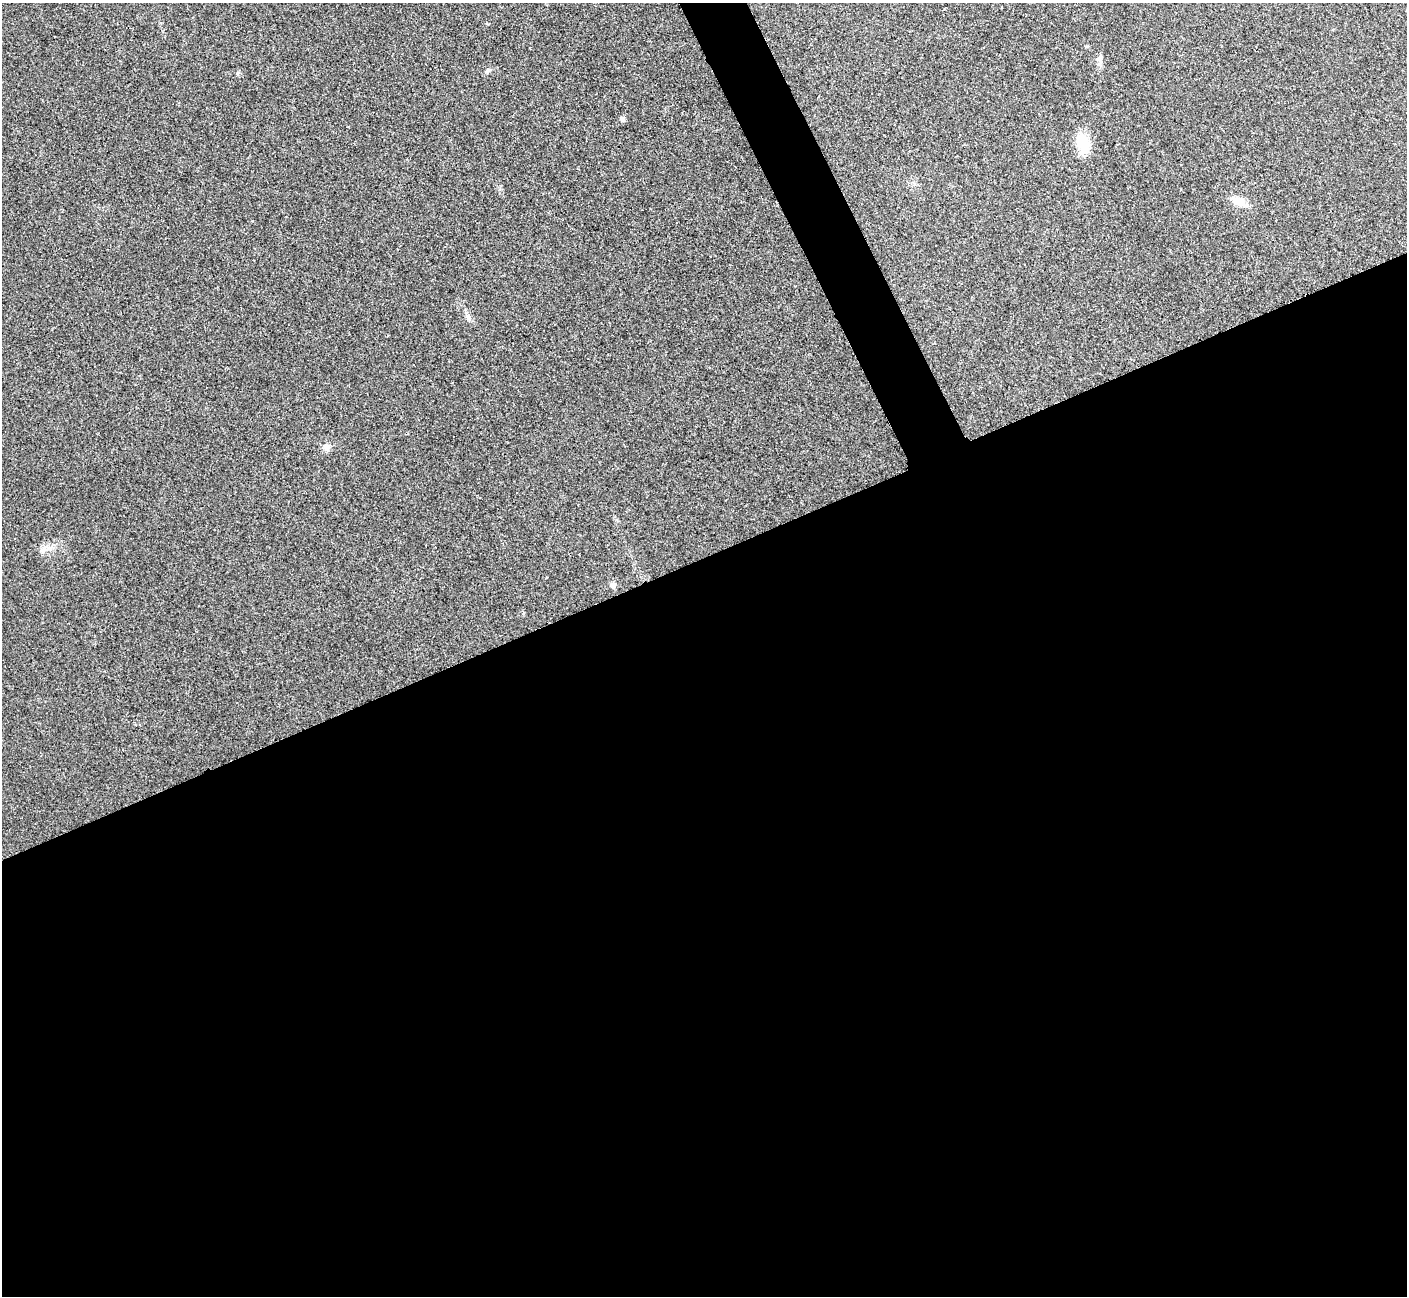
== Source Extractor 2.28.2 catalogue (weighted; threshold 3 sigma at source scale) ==
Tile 15 of 4 x 4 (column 3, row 4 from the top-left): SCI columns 2816-4220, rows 158-1451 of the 5633 x 5621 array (HDU 1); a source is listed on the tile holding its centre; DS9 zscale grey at full resolution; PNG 1409 x 1298 px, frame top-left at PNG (2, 3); no overlay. Shown black and unused: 59% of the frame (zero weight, under 3 of 4 exposures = <1% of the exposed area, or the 3 px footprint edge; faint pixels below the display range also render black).
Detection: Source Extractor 2.28.2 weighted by HDU 2 'WHT'; one run over the whole footprint, this tile lists its part. Background 0.0382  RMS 0.006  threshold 0.0272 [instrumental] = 3 sigma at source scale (4.5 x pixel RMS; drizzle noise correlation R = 1.50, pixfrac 1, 0.05/0.05 arcsec/px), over >= 5 px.
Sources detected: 8; all 8 listed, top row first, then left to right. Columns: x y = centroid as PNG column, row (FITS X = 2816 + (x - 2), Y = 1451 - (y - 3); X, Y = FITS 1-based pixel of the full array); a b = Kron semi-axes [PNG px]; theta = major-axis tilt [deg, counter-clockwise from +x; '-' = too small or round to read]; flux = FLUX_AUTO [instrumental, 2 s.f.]
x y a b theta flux
487 71 7 5 33 1.2
622 119 6 5 - 1.9
1083 143 20 12 -70 15
1238 201 18 10 -19 6.2
468 318 7 4 -72 1.2
326 447 8 8 - 2.5
42 551 7 7 - 2.1
612 585 9 7 0 1.9